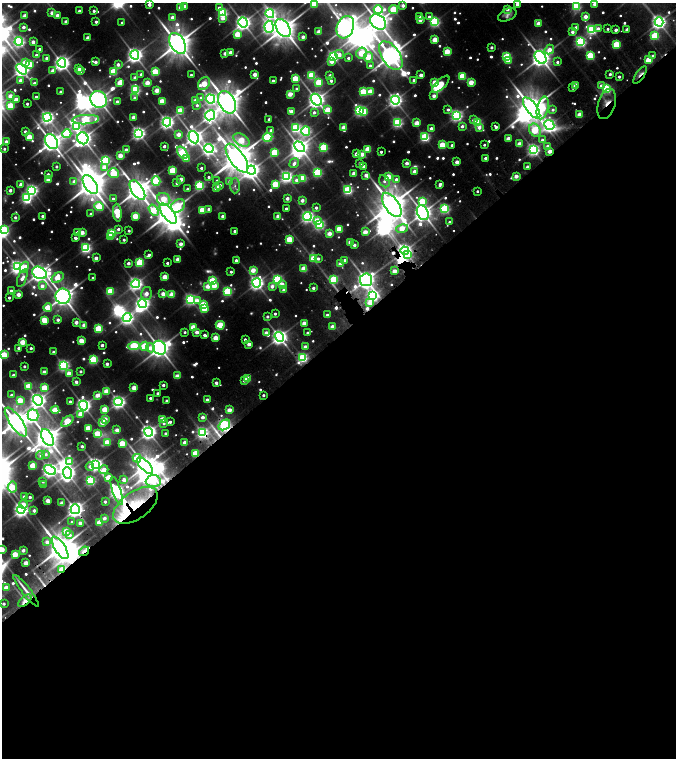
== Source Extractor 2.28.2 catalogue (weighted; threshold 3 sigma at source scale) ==
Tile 15 of 4 x 4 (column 3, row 4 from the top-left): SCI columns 3136-4482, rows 205-1716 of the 6353 x 6353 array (HDU 1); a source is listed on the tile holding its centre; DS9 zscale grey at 2 x 2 block average (1 PNG px = mean of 2 x 2 image px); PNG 678 x 760 px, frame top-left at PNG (2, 3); each listed source drawn as its Kron ellipse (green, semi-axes under 4 px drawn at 4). Shown black and unused: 56% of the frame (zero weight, under 3 of 6 exposures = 10% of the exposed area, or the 3 px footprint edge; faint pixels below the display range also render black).
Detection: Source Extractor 2.28.2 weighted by HDU 2 'WHT'; one run over the whole footprint, this tile lists its part. Background 0.0859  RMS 0.01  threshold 0.0421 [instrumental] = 3 sigma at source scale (4.09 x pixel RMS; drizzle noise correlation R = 1.36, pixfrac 0.8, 0.05/0.05 arcsec/px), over >= 5 px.
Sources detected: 814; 25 too faint to see at this stretch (2 x 2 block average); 19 inside a brighter object's white glare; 7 cosmic-ray / hot-pixel residue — neither listed nor drawn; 13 inside a brighter listed object's ellipse — not listed separately; of the other 750, all 500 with FLUX_AUTO >= 7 (the completeness limit of this list) listed and drawn (250 fainter detections not listed), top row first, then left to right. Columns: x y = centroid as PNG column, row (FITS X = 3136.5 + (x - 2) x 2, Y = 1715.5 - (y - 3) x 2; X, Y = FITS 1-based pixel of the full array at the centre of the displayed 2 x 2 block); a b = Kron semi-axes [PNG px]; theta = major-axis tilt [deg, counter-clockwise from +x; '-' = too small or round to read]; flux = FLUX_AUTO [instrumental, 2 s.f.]
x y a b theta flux
314 3 3 3 - 110
149 4 2 2 - 22
517 4 2 2 - 17
595 4 2 2 - 43
403 5 2 2 - 20
185 6 2 2 - 25
576 6 3 3 - 300
181 7 3 3 - 58
219 8 3 3 - 17
393 9 4 3 - 180
507 9 2 2 - 20
378 10 4 3 - 340
79 11 2 2 - 18
94 11 2 2 - 10
52 13 2 2 - 24
223 13 3 3 - 360
270 14 4 4 - 530
57 15 2 2 - 32
507 15 10 6 26 11
25 16 3 2 - 41
420 16 2 2 - 9.6
172 17 2 2 - 24
429 17 3 2 - 8.8
586 17 3 2 - 31
223 18 3 2 - 24
420 20 2 2 - 35
66 21 2 2 - 16
96 22 2 2 - 11
243 22 5 4 - 1300
378 22 9 6 -39 2700
435 22 3 3 - 430
659 22 4 4 - 1100
122 23 2 2 - 8.3
538 23 3 2 - 47
23 27 2 2 - 21
269 27 6 4 -87 750
345 27 11 8 70 2600
576 27 2 2 - 17
283 28 10 6 -57 3900
592 29 4 4 - 440
598 29 3 3 - 15
608 29 2 2 - 7.5
616 30 2 2 - 18
627 30 2 2 - 28
319 32 3 2 - 47
572 32 2 2 - 19
237 34 3 3 - 92
655 36 3 3 - 190
303 37 2 2 - 22
88 38 2 2 - 22
435 40 3 3 - 69
19 41 4 4 - 600
33 42 2 2 - 26
580 42 3 3 - 490
177 43 11 7 -59 4600
617 44 3 3 - 160
492 47 2 2 - 13
40 49 2 2 - 14
549 50 5 4 - 39
230 52 2 2 - 25
447 52 3 3 - 100
225 53 2 2 - 22
362 53 6 5 - 110
36 55 2 2 - 8.4
135 55 4 4 - 1200
339 55 5 3 - 23
333 56 3 3 - 570
391 56 16 9 -55 3600
590 56 3 3 - 180
653 56 2 2 - 16
368 57 5 3 - 110
507 57 3 3 - 240
541 57 7 5 -52 2100
47 58 2 2 - 21
348 58 2 2 - 10
649 60 3 3 - 110
332 61 3 3 - 26
508 61 3 2 - 46
25 62 3 3 - 55
96 62 2 2 - 17
557 62 2 2 - 10
62 63 5 4 - 1200
30 64 3 3 - 58
118 64 2 2 - 18
370 66 3 3 - 9.4
22 69 6 4 -47 1200
79 69 2 2 - 25
53 71 3 2 - 27
81 71 2 2 - 9.6
113 72 3 3 - 180
155 72 3 3 - 180
141 74 2 2 - 8
255 74 2 2 - 40
610 74 2 2 - 11
191 75 2 2 - 11
311 75 3 3 - 220
421 75 2 2 - 26
640 75 10 4 55 12
330 76 2 2 - 25
462 76 3 3 - 140
619 77 2 2 - 10
135 78 2 2 - 22
295 79 3 3 - 120
20 80 2 2 - 15
414 80 2 2 - 13
273 81 2 2 - 13
331 81 2 2 - 13
319 82 3 3 - 130
435 82 4 3 - 42
471 82 3 2 - 68
34 83 2 2 - 9.8
120 83 4 3 - 64
147 83 3 3 - 57
204 84 7 5 51 120
441 84 11 4 45 98
576 85 2 2 - 45
601 86 3 3 - 12
573 88 2 2 - 7.2
297 89 3 3 - 9.8
606 89 3 3 - 320
135 90 3 3 - 420
157 90 3 2 - 51
61 92 2 2 - 11
363 92 3 3 - 160
370 92 3 3 - 92
290 94 3 3 - 58
10 96 3 2 - 34
434 96 2 2 - 24
36 97 2 2 - 15
135 98 2 2 - 12
201 98 3 3 - 8
16 99 3 2 - 37
99 99 9 8 - 2000
211 99 5 4 - 610
195 100 3 2 - 26
316 100 6 5 - 1600
395 100 4 4 - 930
162 101 3 3 - 82
117 102 2 2 - 24
227 102 12 8 -61 4800
27 104 2 2 - 9.9
607 104 15 8 73 30
197 105 3 3 - 7.2
10 106 3 3 - 140
532 108 12 5 -53 4900
543 108 11 5 77 130
448 109 2 2 - 11
328 110 4 3 - 88
360 110 4 3 - 500
553 110 3 3 - 9.6
180 111 4 3 - 140
291 111 2 2 - 32
363 111 3 3 - 110
314 112 4 3 - 11
210 115 5 5 - 830
456 115 4 4 - 620
580 115 3 2 - 64
47 117 4 4 - 820
133 117 2 2 - 31
269 119 2 2 - 9.9
86 120 13 4 3 350
473 120 3 3 - 9.2
167 122 4 4 - 900
397 123 3 3 - 410
417 123 3 3 - 63
478 123 3 3 - 240
549 125 5 4 - 680
462 126 3 2 - 14
76 127 4 3 - 270
344 127 3 2 - 54
479 127 3 2 - 19
496 127 3 2 - 13
296 128 4 3 - 340
431 128 2 2 - 12
271 130 2 2 - 9.2
535 130 7 5 -55 140
306 131 5 4 - 400
25 132 2 2 - 14
139 133 4 4 - 840
67 134 4 3 - 190
179 134 3 3 - 32
29 137 3 3 - 88
194 137 6 5 - 1600
268 137 5 3 - 340
425 137 3 3 - 350
83 138 6 5 - 1600
508 138 2 2 - 38
241 140 9 5 -32 79
542 140 3 3 - 9.8
6 142 2 2 - 22
51 142 8 5 -55 2600
520 144 3 2 - 52
442 145 3 3 - 130
452 145 2 2 - 9.8
484 145 2 2 - 7.8
164 146 2 2 - 17
548 146 2 2 - 25
300 147 6 4 -48 1700
324 147 3 3 - 240
4 149 2 2 - 7.6
209 149 4 4 - 750
368 149 3 3 - 110
126 150 2 2 - 39
533 150 4 3 - 690
550 151 2 2 - 38
274 152 3 3 - 140
381 152 2 2 - 9.6
182 153 7 4 -54 290
356 154 4 2 - 26
362 154 3 2 - 45
120 155 2 2 - 55
186 158 3 3 - 110
237 158 17 7 -55 7000
486 158 2 2 - 18
106 160 4 4 - 340
457 162 2 2 - 31
294 163 5 3 - 15
360 163 2 2 - 14
407 163 2 2 - 24
57 166 2 2 - 9.3
363 166 2 2 - 10
104 167 3 3 - 24
527 167 2 2 - 15
201 168 2 2 - 7.3
173 170 3 3 - 140
251 170 4 4 - 1200
414 171 2 2 - 30
114 173 5 4 - 190
317 173 3 3 - 310
354 173 3 2 - 48
48 175 2 2 - 24
366 175 3 2 - 24
286 176 4 4 - 710
516 176 2 2 - 38
209 177 2 2 - 7.3
388 177 3 3 - 100
303 178 3 3 - 140
181 179 2 2 - 35
396 179 3 3 - 13
49 180 3 3 - 58
296 180 3 2 - 19
74 181 3 3 - 19
156 181 5 4 - 240
217 181 2 2 - 12
229 181 3 3 - 10
384 181 6 5 - 12
177 183 2 2 - 11
21 184 3 2 - 23
275 184 3 3 - 120
90 185 11 6 -56 4300
199 185 3 3 - 360
220 185 2 2 - 13
440 185 3 2 - 15
235 186 7 5 -89 8.8
217 188 3 2 - 59
188 189 2 2 - 12
10 190 2 2 - 21
32 190 4 4 - 650
137 190 11 6 -56 3800
348 190 3 3 - 330
477 191 2 2 - 7.2
26 198 4 3 - 380
287 198 2 2 - 20
113 199 2 2 - 9.7
164 199 7 6 - 84
302 200 2 2 - 22
422 201 3 3 - 130
392 205 14 7 -56 5200
99 206 5 4 - 240
178 206 7 6 - 150
316 208 2 2 - 11
209 209 2 2 - 23
286 209 2 2 - 11
445 209 3 3 - 400
154 210 6 4 -56 97
202 210 3 3 - 130
117 213 9 4 -85 180
423 213 8 5 -66 2000
91 214 2 2 - 14
168 214 12 5 -53 4800
43 216 2 2 - 15
135 216 3 3 - 92
223 216 2 2 - 24
278 216 2 2 - 35
15 217 2 2 - 11
307 217 4 4 - 700
318 221 3 3 - 90
449 222 2 2 - 8.1
320 224 3 3 - 390
402 228 6 4 13 79
118 229 3 2 - 9.6
339 229 3 3 - 130
4 230 3 3 - 130
129 231 2 2 - 8.7
235 231 2 2 - 13
78 232 2 2 - 21
82 232 3 2 - 37
365 232 3 2 - 55
112 233 3 3 - 230
329 233 3 2 - 42
110 236 3 3 - 55
75 238 3 3 - 10
289 239 3 3 - 110
124 240 2 2 - 9.3
350 242 2 2 - 32
181 244 2 2 - 29
354 245 2 2 - 17
86 248 3 3 - 470
405 251 4 4 - 1100
149 255 3 2 - 12
407 255 3 3 - 49
96 258 2 2 - 23
314 258 4 3 - 110
318 258 3 2 - 11
178 259 2 2 - 43
236 260 2 2 - 17
344 260 2 2 - 12
140 262 4 3 - 220
128 263 2 2 - 18
167 263 2 2 - 8.6
340 264 2 2 - 31
17 267 4 4 - 920
24 267 6 4 67 53
304 269 3 3 - 91
253 270 3 3 - 60
394 271 2 2 - 36
231 272 2 2 - 8.8
39 273 8 6 -28 1900
165 277 3 3 - 82
22 278 9 4 68 26
57 278 6 4 35 80
93 278 2 2 - 11
277 279 3 3 - 420
334 279 3 3 - 210
366 280 6 6 - 1700
212 281 3 3 - 200
257 283 4 4 - 950
136 284 4 4 - 810
282 284 3 3 - 35
42 286 3 3 - 22
208 286 3 3 - 48
214 286 3 3 - 67
272 286 4 3 - 23
313 288 2 2 - 14
284 290 2 2 - 27
11 291 2 2 - 18
110 291 3 3 - 130
228 291 3 3 - 270
146 293 6 5 - 35
163 293 3 3 - 33
18 294 2 2 - 41
172 295 3 3 - 72
63 296 8 7 - 2700
372 296 4 4 - 600
9 298 2 2 - 9.1
190 299 4 3 - 570
197 301 3 3 - 32
370 303 3 3 - 38
142 304 4 3 - 880
203 304 3 3 - 110
48 308 4 3 - 120
204 308 3 3 - 92
275 314 2 2 - 9.8
327 315 2 2 - 15
267 316 2 2 - 11
127 318 4 4 - 810
45 320 3 3 - 110
58 320 2 2 - 15
76 322 2 2 - 30
304 323 3 2 - 54
84 325 2 2 - 40
220 325 4 3 - 150
193 327 3 3 - 85
332 327 2 2 - 36
99 329 3 3 - 200
185 332 2 2 - 8.2
197 332 2 2 - 27
307 332 2 2 - 7.2
266 333 3 2 - 35
204 335 2 2 - 13
279 337 5 4 - 1300
216 338 3 2 - 68
245 339 2 2 - 9.4
81 340 3 3 - 41
23 342 3 3 - 79
249 344 2 2 - 32
102 345 2 2 - 16
134 346 6 3 5 330
145 346 4 3 - 170
305 347 2 2 - 28
19 348 2 2 - 12
31 348 2 2 - 9.7
150 348 4 3 - 32
160 348 7 6 - 2300
54 352 2 2 - 12
4 355 3 3 - 160
303 358 4 3 - 420
93 360 3 3 - 280
107 364 2 2 - 17
63 365 3 3 - 570
24 366 2 2 - 8.9
81 371 2 2 - 9
44 372 2 2 - 30
69 374 3 3 - 56
14 375 2 2 - 18
177 376 3 2 - 47
247 379 3 3 - 90
244 380 2 2 - 12
76 382 2 2 - 19
216 383 2 2 - 19
163 385 2 2 - 13
29 386 3 3 - 88
44 388 3 3 - 110
134 388 3 3 - 57
107 391 3 3 - 68
158 393 2 2 - 11
12 395 2 2 - 13
97 395 3 2 - 26
263 395 2 2 - 10
150 398 2 2 - 7.7
20 400 3 3 - 77
38 400 5 4 - 1300
207 400 2 2 - 19
167 401 2 2 - 15
70 402 2 2 - 13
118 402 4 4 - 830
83 405 5 4 - 1100
105 409 3 3 - 92
55 410 4 3 - 95
229 410 3 2 - 48
33 415 6 5 - 430
80 415 4 3 - 44
203 417 2 2 - 20
105 419 3 3 - 43
162 419 3 3 - 91
67 421 7 3 41 140
16 422 17 6 -55 4400
102 422 3 3 - 57
170 422 2 2 - 9.8
164 423 3 2 - 8
224 425 6 4 35 510
88 428 3 3 - 83
117 430 3 2 - 28
149 432 4 4 - 1100
97 433 3 3 - 74
166 433 2 2 - 8.8
202 433 4 4 - 580
47 437 9 5 -59 3200
185 442 2 2 - 32
107 443 3 3 - 89
122 443 3 3 - 110
82 446 2 2 - 9.7
196 453 3 3 - 170
46 454 4 3 - 9
41 455 5 4 - 7
137 458 4 4 - 79
70 462 4 3 - 86
96 464 4 4 - 870
33 466 3 3 - 120
90 466 4 3 - 17
145 466 10 4 -46 2700
50 470 6 4 -28 1100
104 470 4 3 - 52
67 473 6 4 -87 1200
109 477 4 3 - 57
124 479 3 2 - 24
43 481 2 2 - 7.7
90 481 3 3 - 400
153 481 7 6 - 67
44 485 2 2 - 14
12 487 5 4 - 82
117 491 15 4 -72 1300
24 497 2 2 - 16
30 497 2 2 - 11
48 501 2 2 - 41
105 502 2 2 - 7.3
62 503 2 2 - 35
23 504 4 3 - 33
135 505 25 13 35 130
75 509 5 4 - 1300
21 510 4 4 - 970
34 510 2 2 - 16
104 518 2 2 - 20
72 522 2 2 - 8.5
80 523 2 2 - 23
100 523 3 3 - 88
66 531 3 3 - 46
69 535 4 3 - 16
47 542 3 3 - 20
60 548 13 5 -57 5000
2 550 3 3 - 95
23 550 2 2 - 19
84 551 5 3 - 38
15 554 3 3 - 81
26 563 2 2 - 56
62 570 3 3 - 120
6 588 2 2 - 48
26 591 20 2 -52 17
25 601 8 4 41 12
4 604 2 2 - 10
Overlapping masked pixels (flux is a lower limit): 20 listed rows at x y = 659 22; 640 75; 607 104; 550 151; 405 251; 407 255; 372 296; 303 358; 224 425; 202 433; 196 453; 145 466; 117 491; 135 505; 75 509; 60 548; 84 551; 62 570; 26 591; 25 601
Isophote crosses this tile's border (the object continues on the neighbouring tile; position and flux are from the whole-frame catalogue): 8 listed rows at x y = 314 3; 517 4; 595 4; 576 6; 378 22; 4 355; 16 422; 2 550